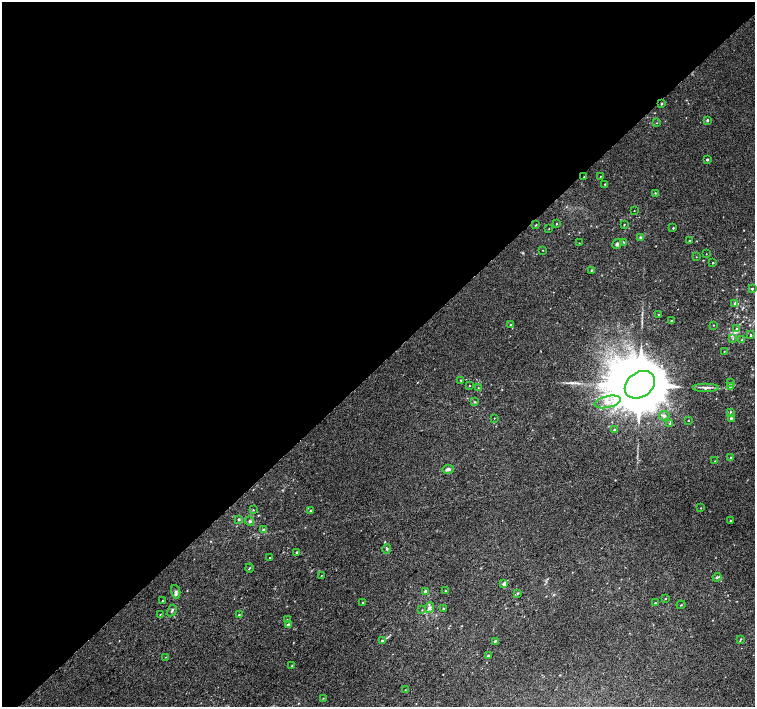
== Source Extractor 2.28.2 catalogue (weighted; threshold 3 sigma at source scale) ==
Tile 2 of 4 x 4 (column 2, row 1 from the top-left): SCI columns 1543-3048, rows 4481-5889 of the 6091 x 6076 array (HDU 1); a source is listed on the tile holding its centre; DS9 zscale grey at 2 x 2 block average (1 PNG px = mean of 2 x 2 image px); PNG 757 x 709 px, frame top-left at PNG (2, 2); each listed source drawn as its Kron ellipse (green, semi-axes under 4 px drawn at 4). Shown black and unused: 52% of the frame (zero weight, under 2 of 3 exposures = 2% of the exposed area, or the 3 px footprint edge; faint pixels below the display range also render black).
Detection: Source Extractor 2.28.2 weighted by HDU 2 'WHT'; one run over the whole footprint, this tile lists its part. Background 0.00858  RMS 0.007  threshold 0.0316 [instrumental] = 3 sigma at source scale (4.5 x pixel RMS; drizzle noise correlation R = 1.50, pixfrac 1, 0.0396/0.0396 arcsec/px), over >= 5 px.
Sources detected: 96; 1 long thin detection or spike segment (spike, bleed or trail) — neither listed nor drawn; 2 inside a brighter listed object's ellipse — not listed separately; the other 93 listed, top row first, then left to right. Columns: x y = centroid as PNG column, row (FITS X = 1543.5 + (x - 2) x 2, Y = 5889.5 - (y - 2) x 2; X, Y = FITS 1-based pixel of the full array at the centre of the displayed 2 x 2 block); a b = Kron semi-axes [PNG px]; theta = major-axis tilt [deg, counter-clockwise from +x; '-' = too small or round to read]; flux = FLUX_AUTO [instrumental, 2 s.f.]
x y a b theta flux
661 104 3 2 - 2
707 120 2 2 - 3
657 123 2 2 - 0.7
707 159 2 2 - 2.7
600 176 2 2 - 0.82
584 177 2 2 - 0.78
605 184 2 2 - 1.2
655 193 3 2 - 1
634 210 2 2 - 0.62
556 224 2 2 - 1.3
624 224 3 2 - 0.77
536 225 3 2 - 1
673 228 2 2 - 1.1
549 229 2 2 - 0.55
640 237 3 3 - 2
689 241 2 2 - 0.84
624 242 3 2 - 0.81
579 243 2 2 - 0.69
617 244 5 4 - 2.8
543 250 2 2 - 0.63
706 254 2 2 - 0.5
696 257 2 2 - 0.55
713 263 2 2 - 0.97
591 270 2 2 - 2
752 289 3 2 - 1.5
735 303 3 3 - 4.6
659 315 2 2 - 0.91
671 321 2 2 - 1.1
511 325 3 2 - 2.4
714 325 2 2 - 0.68
736 329 4 3 - 3.4
751 335 3 2 - 1.3
733 339 3 3 - 1.6
742 340 3 3 - 1.9
724 351 2 2 - 0.68
461 380 2 2 - 1.2
731 383 3 3 - 1.2
470 385 2 2 - 0.68
640 385 16 12 37 24000
706 387 13 4 0 6.5
730 387 4 3 - 4.1
478 388 3 2 - 0.71
475 402 4 2 - 1.2
608 402 13 5 13 15
730 412 3 3 - 1.7
664 416 5 5 - 3.7
494 418 2 2 - 0.52
731 418 2 2 - 3.4
689 421 2 2 - 0.85
670 423 4 3 - 1.4
614 430 2 2 - 2.8
731 458 3 3 - 2.5
715 461 2 2 - 0.66
448 469 5 3 - 5.7
701 508 2 2 - 0.7
253 510 2 2 - 0.88
311 511 3 2 - 1.7
238 519 3 3 - 2
250 521 5 3 - 2.3
730 521 2 2 - 2.5
263 530 3 3 - 4.5
387 549 5 3 - 2
296 552 4 3 - 1.7
270 558 2 2 - 0.84
250 568 4 2 - 1.3
321 575 2 2 - 0.54
717 577 4 3 - 2.3
504 584 3 2 - 7.3
425 591 3 3 - 4
446 591 2 2 - 1.6
176 592 7 4 -77 4.2
518 593 3 3 - 2
665 598 2 2 - 1.2
162 601 3 2 - 0.85
363 602 3 3 - 1.5
655 603 2 2 - 1.6
681 605 4 2 - 0.93
430 608 5 4 - 4.5
443 609 3 2 - 1.1
422 610 3 2 - 0.76
172 611 6 3 60 2.7
160 614 2 2 - 0.61
239 614 3 2 - 1.2
287 620 3 2 - 0.98
289 625 3 2 - 6.8
740 639 3 2 - 1.4
382 640 2 2 - 1.9
495 641 3 2 - 2.1
488 656 2 2 - 3.8
166 657 3 2 - 0.72
292 666 2 2 - 0.79
405 690 2 2 - 0.63
323 698 3 2 - 0.84
Diffuse or blended objects may show on this block-average render without a row.